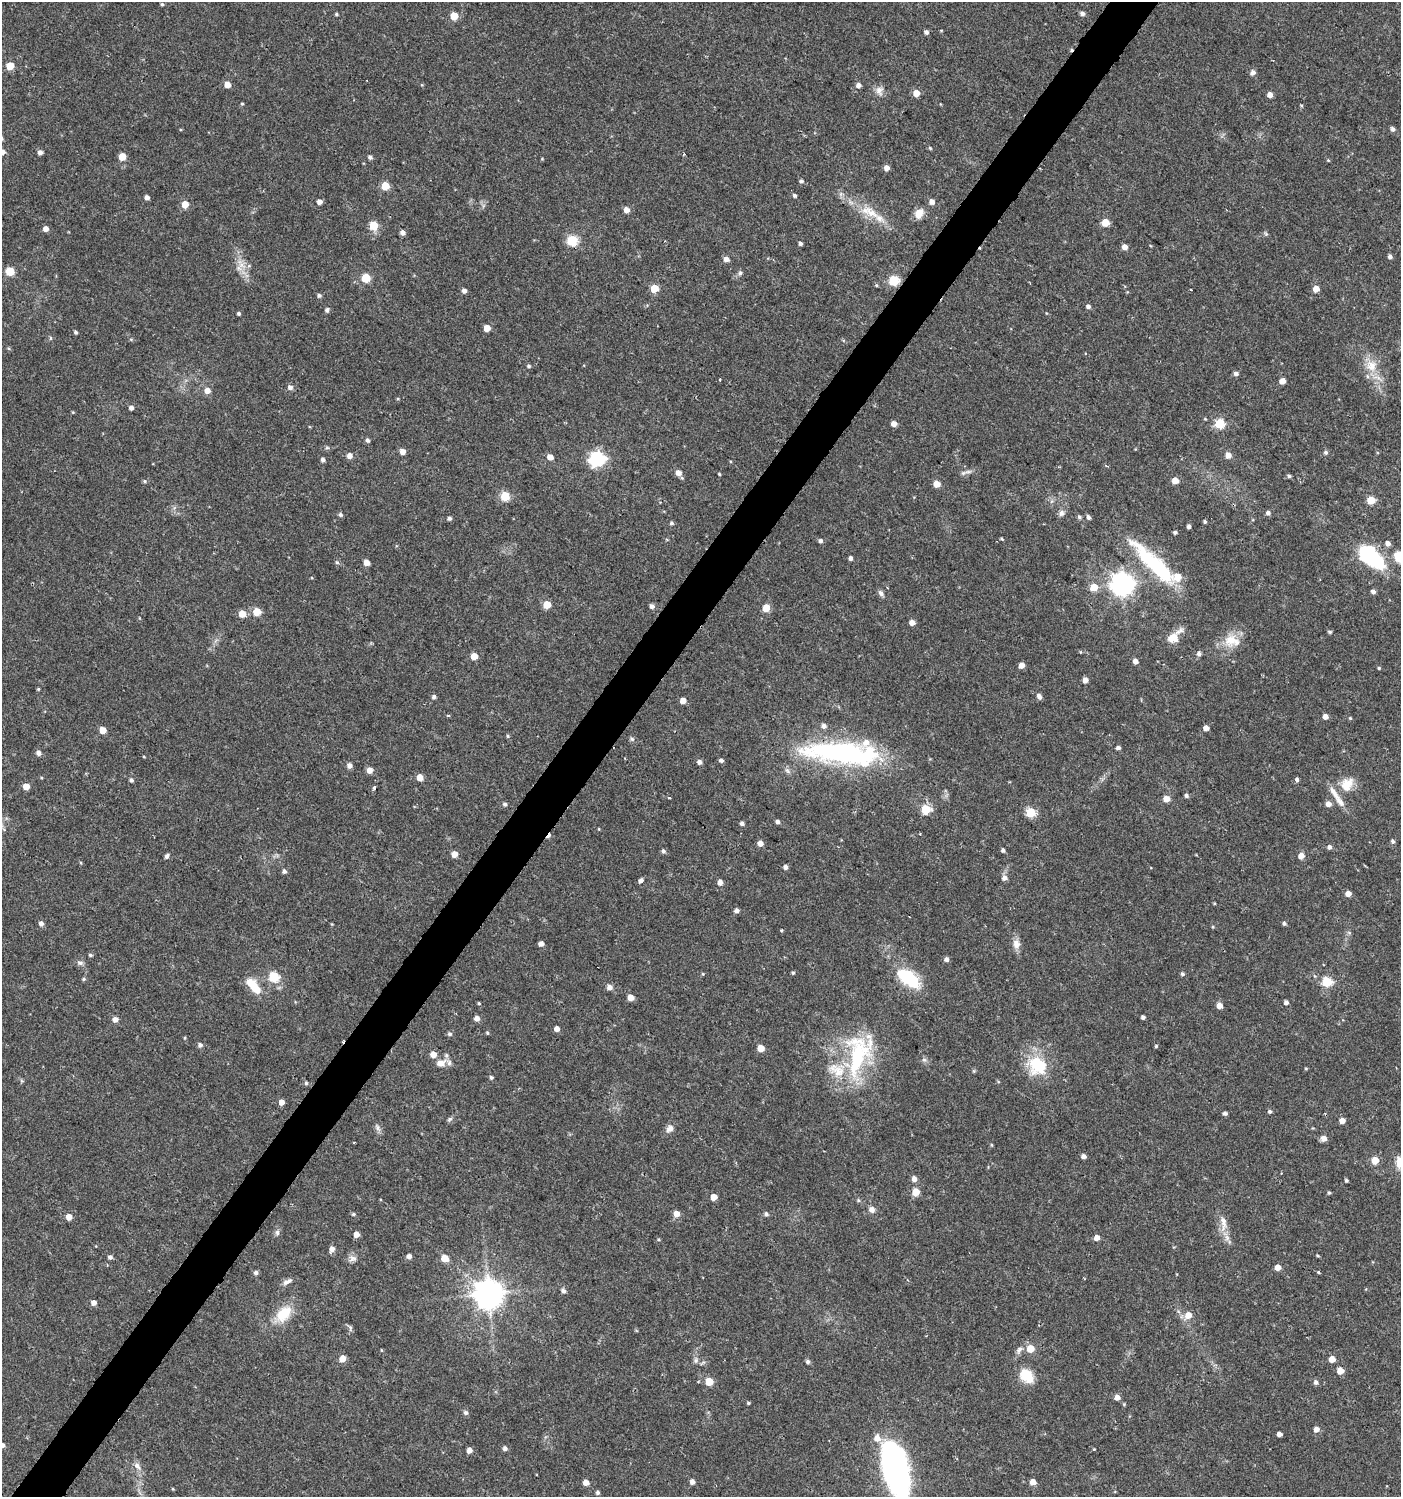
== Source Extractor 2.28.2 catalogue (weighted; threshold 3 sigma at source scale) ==
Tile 7 of 4 x 4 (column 3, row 2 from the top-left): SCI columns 2976-4374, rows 2995-4489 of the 6017 x 5984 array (HDU 1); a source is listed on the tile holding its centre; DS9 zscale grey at full resolution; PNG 1403 x 1499 px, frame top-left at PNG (2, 2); no overlay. Shown black and unused: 4% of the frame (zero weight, under 2 of 3 exposures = <1% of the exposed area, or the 3 px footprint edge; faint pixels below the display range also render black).
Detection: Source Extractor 2.28.2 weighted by HDU 2 'WHT'; one run over the whole footprint, this tile lists its part. Background 0.0285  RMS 0.0035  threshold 0.0158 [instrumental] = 3 sigma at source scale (4.5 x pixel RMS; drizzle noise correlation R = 1.50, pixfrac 1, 0.0396/0.0396 arcsec/px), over >= 5 px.
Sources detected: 307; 3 inside a brighter object's white glare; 6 cosmic-ray / hot-pixel residue — not listed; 9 inside a brighter listed object's ellipse — not listed separately; the other 289 listed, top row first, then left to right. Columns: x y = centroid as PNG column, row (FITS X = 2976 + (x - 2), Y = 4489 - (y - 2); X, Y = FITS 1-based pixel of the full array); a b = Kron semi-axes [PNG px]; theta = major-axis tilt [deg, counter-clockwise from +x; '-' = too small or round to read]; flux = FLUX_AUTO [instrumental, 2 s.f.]
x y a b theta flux
162 4 4 4 - 0.51
1082 13 5 4 - 1.2
336 14 4 4 - 0.45
454 16 5 5 - 7.2
926 32 5 5 - 0.97
10 66 5 5 - 7.7
1253 72 5 5 - 1.7
227 85 5 5 - 3.4
858 85 5 4 - 1.7
879 91 13 9 -76 2.2
916 93 5 5 - 4.6
1270 95 4 4 - 2.5
242 104 4 3 - 0.39
1301 105 5 3 - 0.35
1393 129 5 5 - 0.99
930 148 4 4 - 0.45
2 152 6 5 - 2
40 152 4 4 - 1.5
684 154 3 3 - 0.37
122 157 5 5 - 7.1
370 157 5 4 - 0.95
1328 160 4 3 - 0.31
886 168 5 5 - 2.2
801 181 5 5 - 0.63
385 186 5 5 - 9.2
795 195 5 4 - 0.7
147 197 5 4 - 1.4
319 202 4 4 - 2
932 202 5 5 - 2
185 204 5 5 - 5.7
626 210 5 5 - 2.4
871 213 27 12 -38 8
919 213 10 7 57 4.8
1105 222 5 5 - 8.5
373 225 5 5 - 12
46 229 5 5 - 2
403 232 4 4 - 1.7
1266 234 7 4 -59 0.51
572 240 5 5 - 27
800 243 4 3 - 0.91
1125 247 5 4 - 2.5
1390 256 5 4 - 1.1
726 259 5 5 - 1.9
241 265 8 8 - 2.1
10 271 5 5 - 14
740 273 6 5 - 0.76
366 278 5 5 - 15
894 280 5 5 - 24
654 288 5 5 - 11
1316 289 5 4 - 4
1191 290 3 3 - 0.69
464 291 5 4 - 1.5
319 295 5 5 - 0.74
1088 306 5 4 - 1.1
327 310 5 5 - 0.94
239 313 4 4 - 0.57
487 328 5 5 - 5
75 332 4 4 - 0.67
51 338 6 4 90 0.44
131 339 6 4 -1 0.42
529 366 5 5 - 0.63
1371 366 17 16 - 6.3
1236 374 5 4 - 1.2
720 380 3 2 - 0.35
1282 381 5 4 - 3.2
290 387 6 5 - 1.4
207 391 6 6 - 2.6
131 408 5 5 - 1.2
73 412 5 3 - 0.32
894 424 4 4 - 2.5
1219 424 5 5 - 20
367 440 5 4 - 0.86
327 448 6 4 0 0.53
402 451 4 4 - 2.6
1326 452 5 5 - 0.74
349 455 5 5 - 2
1228 455 5 5 - 3
550 457 5 4 - 2.9
323 459 5 4 - 1
597 459 7 6 - 86
968 472 14 4 12 1.3
678 473 6 5 - 2.4
719 474 4 3 - 0.38
1289 476 5 4 - 0.68
1175 480 5 5 - 4.6
145 481 6 4 -22 0.51
937 484 5 5 - 4.4
505 496 5 5 - 17
1371 500 5 5 - 11
1061 513 9 7 68 1.3
1268 513 5 5 - 1.1
340 515 6 5 - 0.73
1079 517 5 5 - 0.66
1088 517 5 4 - 1
449 518 5 4 - 0.86
1205 522 4 4 - 0.58
671 523 5 4 - 0.64
1189 527 4 3 - 1
1175 532 4 3 - 0.74
1002 539 5 3 - 0.39
820 541 5 5 - 0.85
1388 543 5 5 - 1.6
1369 557 35 17 -32 26
1398 557 14 11 -78 4.1
851 558 4 4 - 1.1
337 562 6 4 -42 0.59
366 562 5 4 - 2.9
1154 563 67 15 -44 31
1123 584 8 7 - 270
1094 587 5 5 - 7.7
1373 592 5 4 - 1.2
881 593 9 6 -51 1.2
547 604 5 5 - 7.4
652 606 5 5 - 1.5
766 608 5 5 - 8
257 612 5 5 - 7.8
242 614 5 5 - 5.5
912 623 5 4 - 2.6
1330 632 5 4 - 0.55
1173 638 15 12 22 4.2
1232 641 23 17 -12 6.7
1199 654 5 5 - 1.2
474 656 5 5 - 5.7
1136 661 5 4 - 1.9
1022 665 4 4 - 3
1379 668 4 4 - 0.42
1085 680 4 4 - 2.1
38 689 3 3 - 0.42
1039 696 6 5 - 1.3
434 697 5 4 - 0.9
683 701 5 4 - 3.1
449 716 5 3 - 0.44
1325 717 4 4 - 2.2
1350 718 4 4 - 0.38
824 726 6 5 - 1.3
1206 728 4 4 - 2.2
103 730 5 5 - 4.2
507 736 5 4 - 0.51
632 739 7 5 -32 0.74
1118 748 5 4 - 0.94
842 752 88 23 -2 66
39 753 6 5 - 1.5
721 760 5 4 - 0.93
699 762 5 4 - 1.3
349 766 5 5 - 1.7
369 770 5 5 - 3
787 771 10 6 -45 1.1
420 777 5 5 - 4.1
131 780 5 4 - 0.73
1297 780 4 3 - 1.5
1347 785 19 15 65 5.8
26 786 5 5 - 4
374 788 3 3 - 2.6
1186 796 5 4 - 0.87
1166 799 5 5 - 4
505 804 5 4 - 0.86
1328 804 5 5 - 2.4
926 810 5 5 - 18
1030 812 5 5 - 17
778 822 5 4 - 0.95
742 823 4 4 - 1.2
599 829 4 3 - 0.26
920 834 3 2 - 0.29
1393 841 5 4 - 0.81
760 843 4 4 - 2.8
1329 847 5 5 - 1.1
1003 850 4 4 - 0.83
663 851 5 5 - 0.82
454 854 5 5 - 3.3
166 856 6 4 62 0.97
1301 856 5 5 - 3.6
785 867 4 4 - 1.4
284 871 5 5 - 0.94
1004 878 6 6 - 1.7
641 881 5 4 - 1.2
720 882 5 4 - 2.1
1348 894 5 4 - 2.7
737 910 5 4 - 1.4
41 923 5 5 - 1.5
1284 923 5 4 - 0.76
1213 927 5 3 - 0.32
781 930 3 3 - 0.4
1349 933 6 4 -20 0.51
541 944 4 4 - 1.8
1016 944 13 9 -83 2.6
90 955 5 4 - 0.62
946 959 5 5 - 1.4
80 963 9 6 -17 1.2
793 973 5 4 - 0.49
703 974 5 3 - 0.3
1182 974 5 4 - 0.74
1315 976 6 3 -69 0.42
274 977 5 5 - 24
908 978 24 12 -39 21
84 979 5 4 - 0.55
1327 982 5 5 - 22
254 986 21 9 -49 8.1
610 987 5 5 - 2.1
631 997 5 5 - 3.3
1286 1002 4 4 - 1.2
479 1003 4 3 - 0.37
1219 1006 5 5 - 3.3
1143 1017 4 4 - 0.92
477 1018 5 5 - 2.1
115 1019 6 5 - 1.7
557 1029 5 4 - 2
487 1033 5 4 - 0.42
450 1034 6 6 - 0.8
200 1045 5 5 - 1.1
1156 1046 4 4 - 0.46
761 1048 5 5 - 6
433 1055 6 5 - 3.4
857 1057 65 27 68 36
924 1060 7 6 - 0.86
441 1063 12 9 12 3.3
1037 1066 27 24 -51 15
1306 1068 5 3 - 0.31
491 1077 5 5 - 0.65
306 1083 5 5 - 0.58
281 1102 5 4 - 2.7
1270 1111 5 4 - 0.67
1225 1113 5 4 - 0.88
450 1119 8 5 27 0.69
1342 1121 4 4 - 2.8
377 1128 11 6 -54 1.2
670 1128 11 8 40 1.8
1324 1139 5 5 - 2.4
991 1145 5 3 - 0.36
1083 1156 5 4 - 1.6
1375 1160 5 5 - 7.6
1399 1162 16 7 -87 2.8
914 1179 6 5 - 1.8
1346 1180 4 3 - 0.54
916 1192 5 5 - 7.7
1329 1193 4 4 - 0.52
714 1197 5 4 - 4
858 1200 5 4 - 0.5
872 1209 8 7 - 1.7
353 1214 6 4 2 0.55
677 1214 5 5 - 3.1
766 1214 5 5 - 1
69 1217 5 5 - 3.3
1223 1223 26 9 -87 4.3
277 1233 9 6 90 1
356 1234 4 4 - 3.1
1097 1238 5 5 - 2.5
332 1249 6 5 - 2.1
409 1256 4 4 - 1.7
1318 1256 5 3 - 0.38
110 1257 5 5 - 0.99
445 1258 5 5 - 6
353 1259 10 8 26 1.6
1278 1267 5 4 - 3.5
1318 1272 4 3 - 0.51
256 1273 5 5 - 0.98
287 1282 14 6 27 1.5
563 1291 6 5 - 1.1
488 1294 9 9 - 570
93 1303 5 5 - 1.8
283 1314 24 15 48 9.2
1188 1315 6 5 - 4.2
350 1327 9 5 -64 0.74
1030 1349 5 5 - 8.5
381 1350 5 3 - 0.28
1019 1350 12 7 53 1.6
342 1359 7 6 - 2.7
1332 1359 5 5 - 3.9
696 1360 9 6 89 1.1
808 1361 5 5 - 0.87
1340 1371 5 5 - 4.5
1026 1376 17 11 -45 8.7
709 1382 5 5 - 8.3
1316 1382 6 5 - 1.1
1117 1397 5 5 - 2.6
748 1403 4 3 - 0.45
466 1413 6 5 - 0.92
1316 1429 5 5 - 2.6
1279 1434 4 4 - 1.8
2 1445 4 4 - 1.6
505 1448 5 4 - 1.2
1094 1449 4 3 - 0.27
469 1450 5 4 - 2.1
137 1466 12 7 -45 1.8
895 1473 52 23 -65 84
586 1482 5 4 - 2.9
692 1482 5 4 - 1.7
1033 1482 5 5 - 3.5
173 1489 5 3 - 0.28
598 1492 4 4 - 0.8
Isophote crosses this tile's border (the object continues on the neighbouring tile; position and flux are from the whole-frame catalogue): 5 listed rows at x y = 2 152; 1398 557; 1399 1162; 2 1445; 895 1473